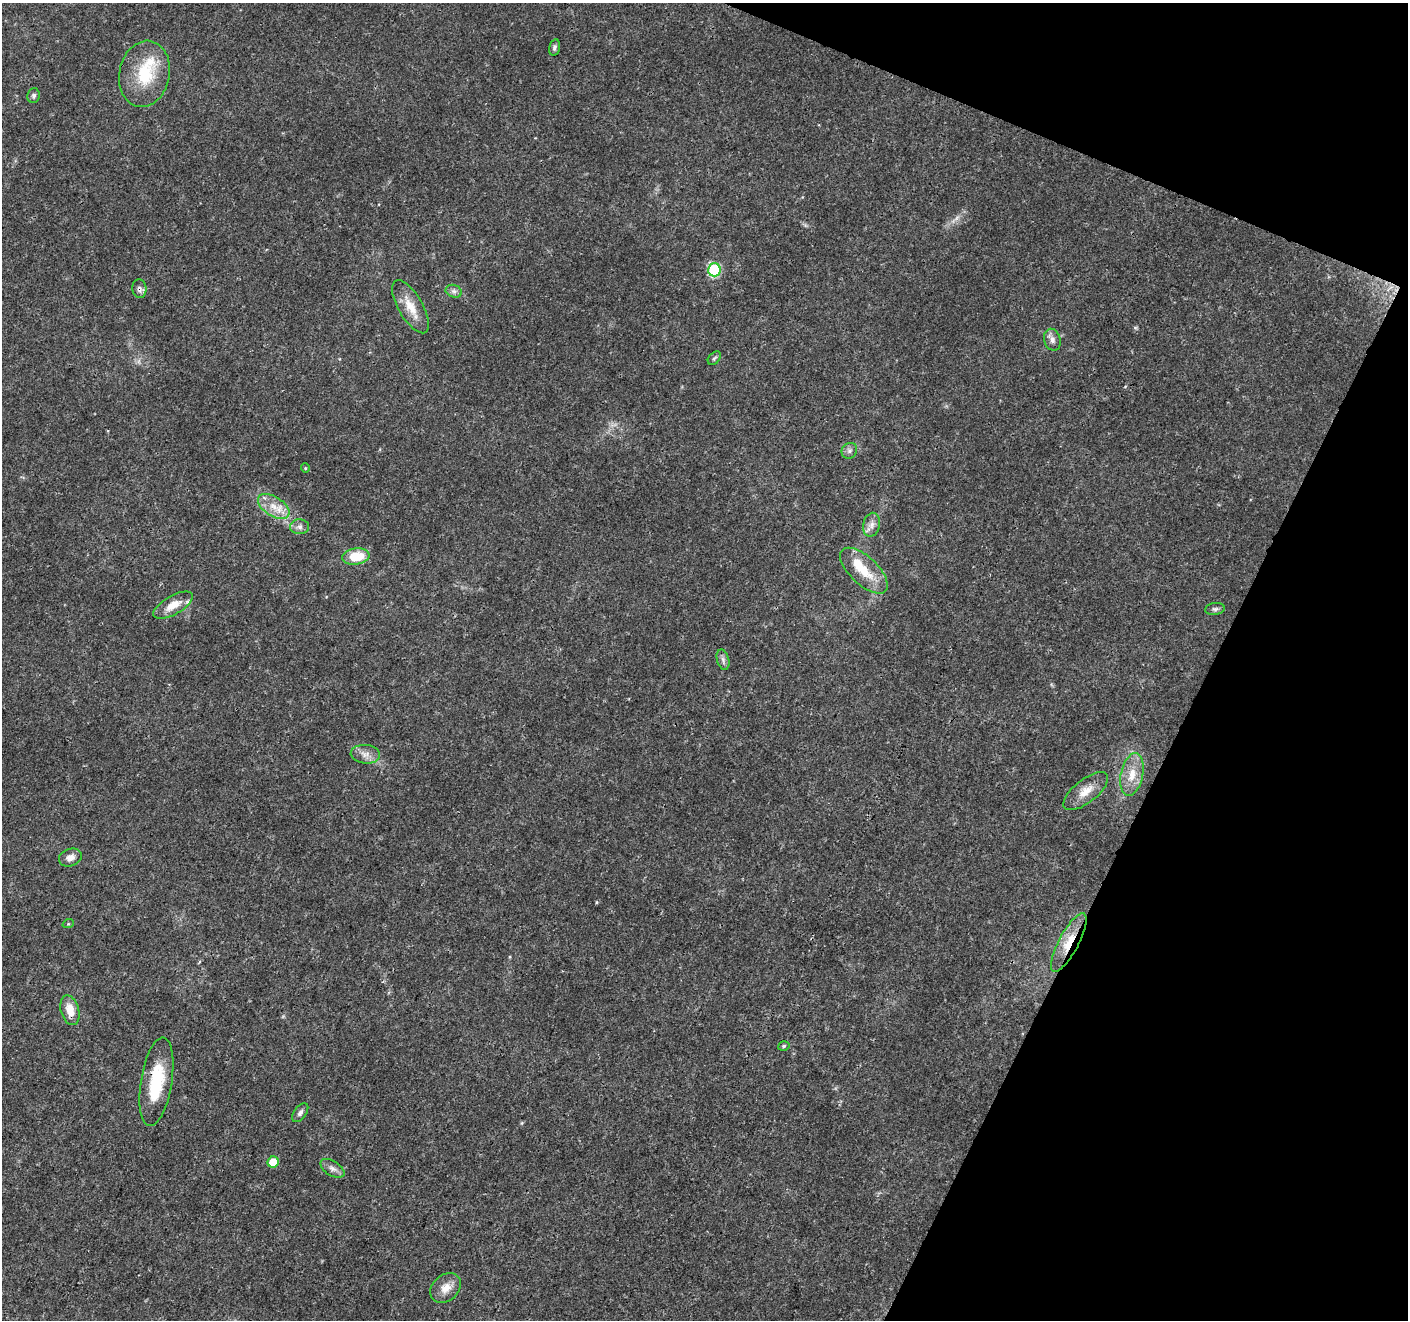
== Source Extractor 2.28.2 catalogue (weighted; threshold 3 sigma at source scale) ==
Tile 8 of 4 x 4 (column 4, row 2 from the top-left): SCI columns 4230-5635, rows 2912-4229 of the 5637 x 5756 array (HDU 1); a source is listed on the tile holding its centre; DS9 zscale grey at full resolution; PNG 1410 x 1322 px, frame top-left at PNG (2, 3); each listed source drawn as its Kron ellipse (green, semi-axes under 4 px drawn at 4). Shown black and unused: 20% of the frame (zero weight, under 3 of 4 exposures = <1% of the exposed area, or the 3 px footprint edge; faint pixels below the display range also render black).
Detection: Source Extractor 2.28.2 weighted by HDU 2 'WHT'; one run over the whole footprint, this tile lists its part. Background 0.0285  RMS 0.0024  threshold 0.0107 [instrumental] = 3 sigma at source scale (4.5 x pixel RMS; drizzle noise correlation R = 1.50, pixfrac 1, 0.0396/0.0396 arcsec/px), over >= 5 px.
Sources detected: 35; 1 inside a brighter object's white glare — neither listed nor drawn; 2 inside a brighter listed object's ellipse — not listed separately; the other 32 listed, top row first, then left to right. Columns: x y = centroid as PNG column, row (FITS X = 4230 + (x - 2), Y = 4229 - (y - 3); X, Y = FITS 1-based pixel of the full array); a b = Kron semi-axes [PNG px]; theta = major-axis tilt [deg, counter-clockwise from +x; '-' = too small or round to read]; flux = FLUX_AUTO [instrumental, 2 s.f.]
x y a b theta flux
554 47 8 5 75 0.58
144 74 33 25 78 11
34 96 7 6 - 0.63
714 270 7 6 - 22
139 289 9 7 -84 0.81
454 291 8 6 -21 0.79
411 307 30 12 -60 4.3
1052 340 11 8 -75 1.2
714 358 8 5 49 0.47
849 451 8 7 - 0.83
305 468 4 4 - 0.26
274 506 17 9 -32 3.4
872 525 12 8 78 1.4
299 527 9 7 -3 1
356 556 14 8 8 6.8
864 571 30 14 -43 6.2
173 605 22 9 29 3.3
1215 609 10 6 6 0.65
723 660 10 6 -75 0.84
365 754 15 9 -4 1.8
1132 775 21 11 78 4.2
1086 791 27 11 38 3.6
70 857 11 8 19 1.6
68 924 6 3 18 0.25
1069 942 33 10 62 5.4
70 1010 15 9 -74 3.2
784 1046 6 4 18 0.41
156 1082 45 15 81 12
300 1113 11 6 53 0.81
273 1162 6 5 - 4.7
332 1168 13 7 -33 1.2
446 1288 17 12 43 2.8
Overlapping masked pixels (flux is a lower limit): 3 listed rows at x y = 139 289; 1069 942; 156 1082